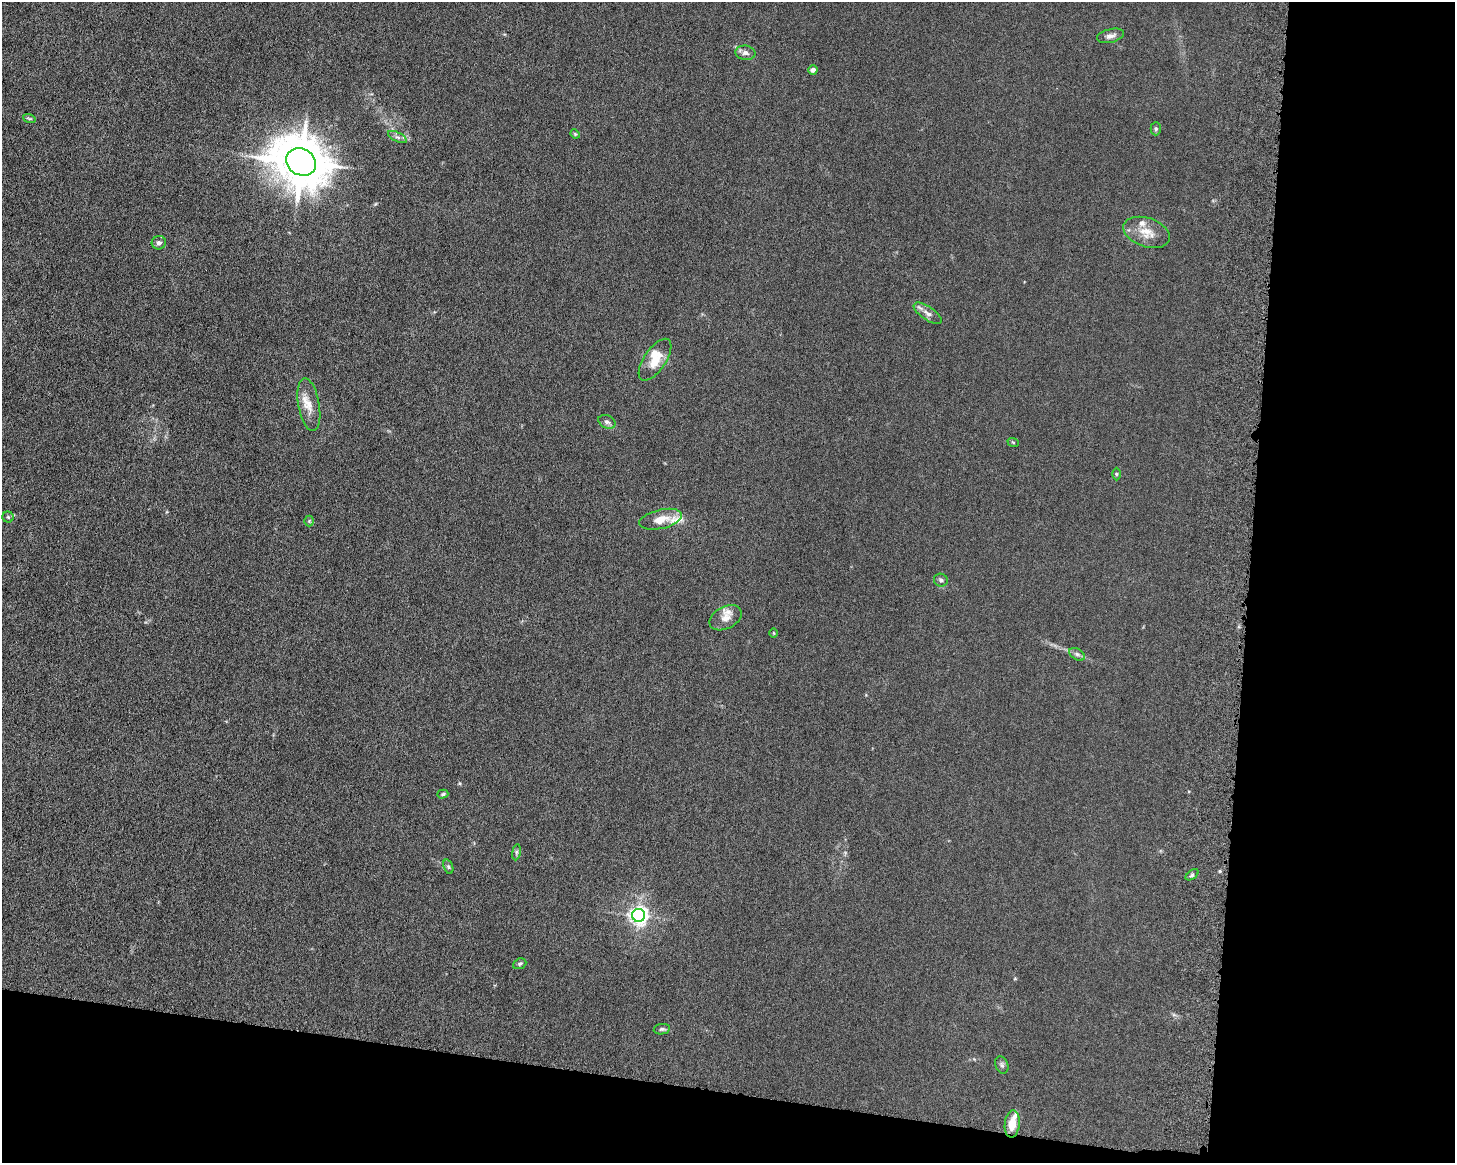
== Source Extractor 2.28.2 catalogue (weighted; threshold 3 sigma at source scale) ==
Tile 12 of 3 x 4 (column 3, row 4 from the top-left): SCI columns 3085-4537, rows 132-1292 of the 4861 x 4803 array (HDU 1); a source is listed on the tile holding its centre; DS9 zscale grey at full resolution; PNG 1457 x 1165 px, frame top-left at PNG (2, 2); each listed source drawn as its Kron ellipse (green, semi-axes under 4 px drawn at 4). Shown black and unused: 20% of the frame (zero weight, under 6 of 12 exposures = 7% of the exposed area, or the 3 px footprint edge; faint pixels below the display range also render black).
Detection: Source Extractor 2.28.2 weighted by HDU 2 'WHT'; one run over the whole footprint, this tile lists its part. Background 0.0142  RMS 0.0034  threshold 0.0141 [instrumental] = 3 sigma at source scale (4.09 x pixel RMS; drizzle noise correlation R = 1.36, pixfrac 0.8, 0.05/0.05 arcsec/px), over >= 5 px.
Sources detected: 37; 5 inside a brighter listed object's ellipse — not listed separately; the other 32 listed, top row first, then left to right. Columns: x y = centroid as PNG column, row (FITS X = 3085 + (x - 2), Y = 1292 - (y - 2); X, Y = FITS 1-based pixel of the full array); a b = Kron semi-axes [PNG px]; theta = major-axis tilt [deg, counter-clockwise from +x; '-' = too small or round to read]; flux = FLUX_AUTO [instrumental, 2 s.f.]
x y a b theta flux
1111 36 14 6 13 1.4
745 53 10 7 -9 1.3
813 70 5 4 - 1.2
29 118 6 4 -19 0.41
1156 129 7 5 88 0.53
575 134 5 4 - 0.33
397 137 10 4 -26 0.87
301 162 15 13 -29 1400
1147 232 24 14 -18 4.9
159 243 7 6 - 1
928 313 16 6 -34 1.8
655 360 24 11 56 5.7
309 405 27 10 -80 4.4
607 422 9 6 -25 1
1013 442 6 3 -19 0.34
1116 474 6 4 -90 0.38
8 517 5 5 - 0.55
661 519 22 9 13 4.3
309 521 5 5 - 0.41
941 580 7 6 - 0.86
726 618 17 11 26 2.6
774 633 5 3 - 0.24
1077 654 8 5 -31 0.84
443 794 5 4 - 0.45
516 852 8 4 82 0.54
448 867 7 4 -71 0.58
1192 875 7 4 37 0.51
639 915 6 6 - 140
520 964 7 5 22 0.52
662 1029 8 5 9 0.62
1002 1065 9 6 -69 0.8
1012 1124 14 7 84 4.7